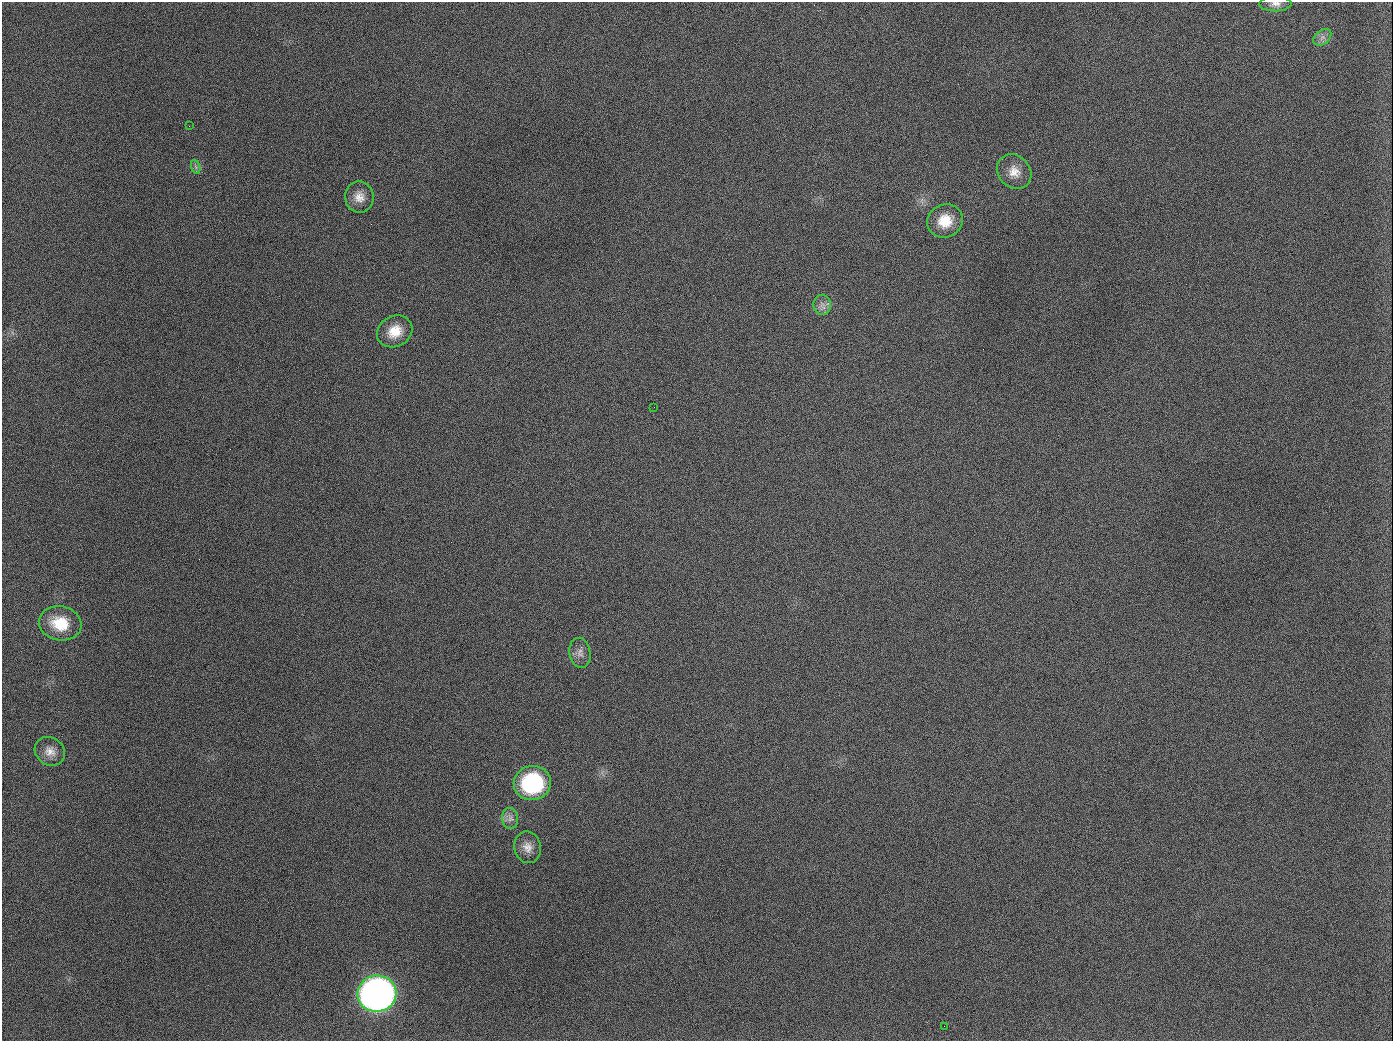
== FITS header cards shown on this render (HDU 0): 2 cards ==
NAXIS1  =                 1391
NAXIS2  =                 1039

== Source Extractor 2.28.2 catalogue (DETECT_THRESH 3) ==
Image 1391 x 1039 px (HDU 0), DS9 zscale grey, 1 PNG px = 1 image px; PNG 1395 x 1043 px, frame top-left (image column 1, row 1039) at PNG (2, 2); each listed source drawn as its Kron ellipse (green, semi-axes under 4 px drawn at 4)
Background 1730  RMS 75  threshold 225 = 3 sigma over >= 5 px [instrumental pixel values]
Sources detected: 18; all 18 listed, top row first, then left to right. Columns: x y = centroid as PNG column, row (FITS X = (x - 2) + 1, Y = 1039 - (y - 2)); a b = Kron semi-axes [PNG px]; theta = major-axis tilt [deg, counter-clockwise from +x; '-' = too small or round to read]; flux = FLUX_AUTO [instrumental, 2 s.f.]
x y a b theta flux
1276 4 16 7 1 3.0e+04
1322 37 10 6 39 2.4e+04
189 126 3 2 - 6.2e+03
196 167 7 4 -71 1.1e+04
1014 172 19 15 -47 7.3e+04
359 197 15 14 - 5.8e+04
945 221 18 16 25 1.2e+05
822 305 10 8 -81 3.0e+04
395 331 18 15 28 1.1e+05
654 407 2 2 - 3.2e+03
60 623 21 17 -10 1.7e+05
580 653 15 10 -80 3.7e+04
50 751 16 13 -35 5.2e+04
532 783 18 17 - 5.4e+05
510 818 10 8 -83 2.7e+04
528 847 16 13 -80 5.2e+04
377 994 19 18 - 3.7e+06
944 1026 2 2 - 4.3e+03
At the frame edge (FLAGS 8, measured only in part): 1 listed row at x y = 1276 4